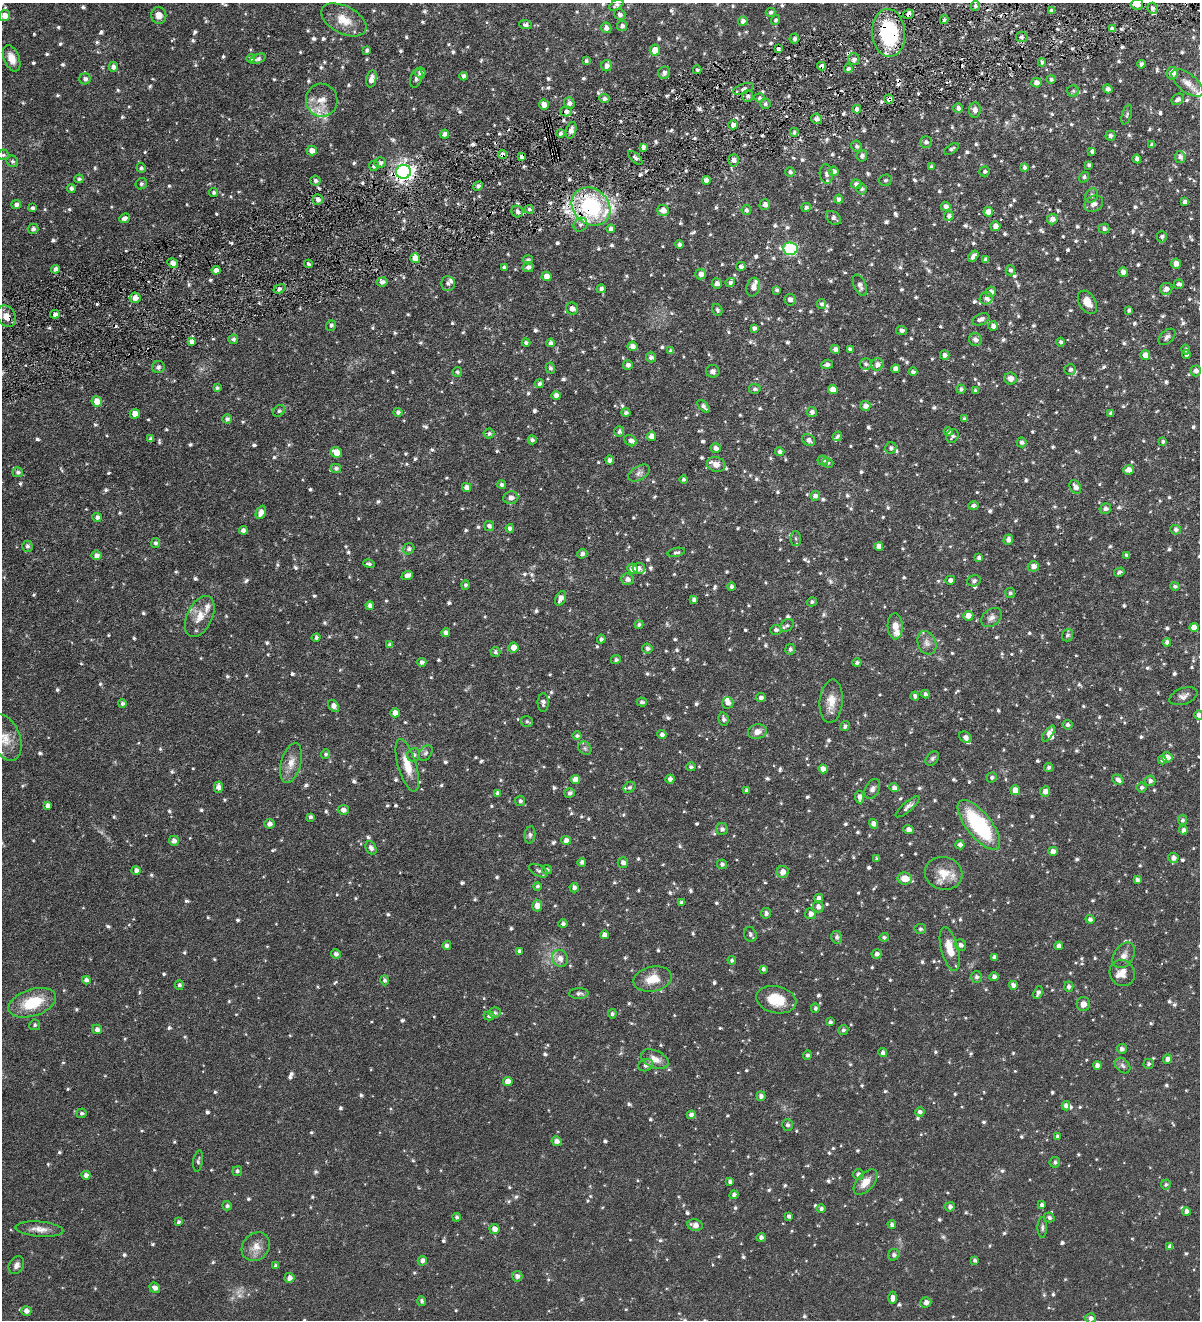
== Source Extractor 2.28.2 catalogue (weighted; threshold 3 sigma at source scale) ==
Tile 10 of 4 x 4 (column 2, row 3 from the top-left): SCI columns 1476-2673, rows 1322-2639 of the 5223 x 5278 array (HDU 1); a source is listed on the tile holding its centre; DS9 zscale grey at full resolution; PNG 1202 x 1322 px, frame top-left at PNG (2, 3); each listed source drawn as its Kron ellipse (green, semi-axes under 4 px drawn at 4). Shown black and unused: <1% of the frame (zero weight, under 4 of 8 exposures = <1% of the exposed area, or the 3 px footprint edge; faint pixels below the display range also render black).
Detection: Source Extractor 2.28.2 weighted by HDU 2 'WHT'; one run over the whole footprint, this tile lists its part. Background 0.0723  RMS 0.0066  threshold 0.0269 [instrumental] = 3 sigma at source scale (4.09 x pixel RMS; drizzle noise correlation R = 1.36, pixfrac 0.8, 0.05/0.05 arcsec/px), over >= 5 px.
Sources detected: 1167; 1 too faint to see at this stretch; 9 cosmic-ray / hot-pixel residue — neither listed nor drawn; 24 inside a brighter listed object's ellipse — not listed separately; of the other 1133, all 500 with FLUX_AUTO >= 1.24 (the completeness limit of this list) listed and drawn (633 fainter detections not listed), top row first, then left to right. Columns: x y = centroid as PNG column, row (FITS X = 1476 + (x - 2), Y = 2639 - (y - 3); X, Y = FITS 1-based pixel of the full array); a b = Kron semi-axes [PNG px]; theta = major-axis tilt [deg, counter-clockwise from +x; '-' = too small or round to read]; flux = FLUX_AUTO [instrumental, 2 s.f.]
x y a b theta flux
1137 4 6 5 - 5.2
616 5 8 4 30 1.7
975 6 5 4 - 1.4
1152 8 5 5 - 1.8
1052 11 4 4 - 2.1
770 12 5 4 - 1.6
620 14 6 5 - 2
908 14 5 4 - 2.1
5 15 6 5 - 3.4
159 15 8 7 - 4
344 20 24 13 -27 10
776 20 5 4 - 1.5
944 20 4 3 - 1.3
743 21 4 4 - 2.6
526 25 6 4 -3 1.6
622 26 5 5 - 1.8
606 28 5 5 - 2.6
1112 29 4 4 - 2.3
889 33 24 16 -87 53
1022 37 6 5 - 1.7
794 39 5 4 - 1.5
778 49 3 3 - 1.6
367 50 4 3 - 1.5
655 50 5 5 - 6.3
12 58 14 7 -68 5.7
251 58 4 4 - 1.5
258 59 8 4 20 1.9
854 59 6 5 - 2.3
586 61 4 3 - 1.3
1042 62 4 4 - 1.5
1141 64 4 4 - 1.7
607 66 6 5 - 3.4
822 66 4 4 - 2.7
113 67 5 4 - 2.2
848 68 4 4 - 1.4
697 70 4 4 - 1.4
420 73 5 5 - 2.5
664 73 6 6 - 1.9
1172 73 6 5 - 6.7
464 76 4 4 - 2.2
416 78 10 5 73 1.8
85 79 5 5 - 2
371 79 8 5 78 4.1
1051 79 5 4 - 1.5
1036 82 5 5 - 3.1
1187 83 19 9 -39 5.4
743 89 11 5 19 1.7
1108 89 4 4 - 2.3
1073 91 6 6 - 1.2
748 96 6 5 - 1.9
759 98 5 4 - 1.4
604 99 5 4 - 2.2
889 99 5 4 - 2.5
1178 99 7 5 37 2.2
322 100 16 15 - 8.8
569 103 6 5 - 2.3
765 104 5 5 - 1.3
544 105 5 5 - 5
958 108 5 4 - 2.2
857 109 4 4 - 2
975 110 7 6 - 3
566 111 5 5 - 2
1127 115 10 4 74 1.3
816 119 5 5 - 2.6
733 125 4 4 - 2.5
571 130 8 5 73 3.5
794 132 4 4 - 1.3
560 133 4 4 - 1.6
444 134 5 4 - 2.4
1110 136 5 5 - 1.6
926 142 6 5 - 1.9
1152 145 4 4 - 1.4
857 146 5 5 - 1.4
643 147 4 4 - 2.2
951 149 8 4 33 1.5
312 151 5 5 - 4.6
1092 151 4 3 - 1.6
503 154 4 4 - 3.3
3 155 5 5 - 1.3
862 156 6 5 - 2.1
521 157 4 4 - 1.9
1180 157 6 5 - 2.2
635 158 9 4 -44 1.7
1137 159 4 4 - 2
734 160 6 5 - 2.2
12 161 6 5 - 1.4
380 163 5 5 - 2
1089 165 4 4 - 1.5
374 166 5 5 - 1.7
931 167 4 3 - 1.4
1024 167 4 4 - 1.9
141 168 5 4 - 1.3
834 171 5 4 - 2.3
985 171 5 5 - 1.4
404 172 7 7 - 270
790 172 5 5 - 1.6
826 174 9 6 -80 2.2
1084 177 6 4 55 1.3
79 179 5 4 - 1.4
706 180 4 4 - 3.5
885 180 6 6 - 1.3
315 181 5 5 - 1.5
141 184 6 5 - 1.3
856 184 5 5 - 2.7
478 186 5 4 - 1.9
71 188 4 4 - 2.1
862 189 5 5 - 1.4
214 192 4 4 - 1.3
1091 196 7 6 - 1.6
318 199 5 5 - 2.6
839 199 4 4 - 1.7
1185 202 4 4 - 1.9
16 204 5 4 - 2.4
1094 204 10 7 29 3.3
765 205 5 5 - 2.7
591 206 21 17 -41 63
946 206 5 4 - 2.3
806 207 5 4 - 1.6
32 208 4 4 - 1.6
529 209 5 4 - 1.3
663 210 6 5 - 4.7
746 210 5 4 - 1.7
517 212 6 5 - 2.4
988 212 5 4 - 4.4
949 216 5 4 - 1.8
124 218 6 4 25 2.3
833 218 8 6 -40 2.1
1052 219 5 5 - 3.2
580 225 7 6 - 1.9
995 226 5 5 - 3.3
33 229 5 5 - 2.1
611 229 4 4 - 2.3
1104 229 5 5 - 1.7
1162 237 6 5 - 1.6
679 245 4 4 - 1.9
790 249 7 6 - 63
973 256 6 4 52 2.9
415 258 5 5 - 6.2
528 260 5 4 - 1.4
986 260 4 4 - 2.5
173 263 5 4 - 3.5
1176 263 5 5 - 3.8
308 264 4 4 - 1.3
504 267 4 3 - 1.5
528 267 5 5 - 2.1
741 267 5 4 - 2.2
56 269 4 4 - 2.6
216 270 4 4 - 4.1
1010 270 5 5 - 1.9
1123 272 4 4 - 3.2
701 274 5 5 - 3
547 276 5 4 - 4.1
382 282 5 4 - 2.4
730 282 5 4 - 1.7
448 283 7 7 - 2
717 284 5 5 - 2.8
1179 284 5 4 - 1.7
860 285 11 6 -66 2.7
753 287 9 6 76 3.6
279 289 6 4 20 1.5
601 289 4 4 - 1.9
1166 289 6 5 - 3.1
777 290 4 4 - 1.3
991 292 5 5 - 3
135 298 5 5 - 4.7
986 298 6 6 - 2.1
790 300 6 5 - 2.7
1087 302 13 8 -58 6.1
821 304 5 4 - 1.4
572 309 6 6 - 3.2
717 310 6 5 - 1.3
1129 310 4 4 - 1.4
55 314 5 4 - 2.5
6 316 11 9 -57 5.1
981 319 9 5 23 2.8
331 325 5 5 - 1.6
993 326 5 4 - 2.9
754 328 4 4 - 1.9
901 330 5 4 - 2
1167 337 10 6 43 1.9
233 339 5 5 - 1.7
975 339 6 6 - 2.9
192 342 4 4 - 2.7
1061 342 4 4 - 1.4
526 343 4 3 - 1.5
551 343 4 4 - 1.9
632 346 5 5 - 3
835 349 5 4 - 2.5
850 349 4 4 - 1.6
1186 350 5 4 - 1.4
671 351 4 4 - 1.8
945 355 5 4 - 2
1145 355 5 5 - 4.6
1186 355 4 4 - 1.7
651 357 5 5 - 1.9
827 364 6 5 - 2.1
866 364 6 5 - 1.5
877 364 6 6 - 2.8
628 365 5 4 - 2.3
158 367 6 6 - 1.4
550 368 5 4 - 1.3
895 369 4 4 - 2.9
1070 370 6 5 - 1.7
713 371 6 6 - 1.8
1196 371 5 5 - 2.5
457 372 5 5 - 1.3
913 372 4 4 - 1.3
1010 379 6 6 - 3.4
539 384 4 4 - 1.8
217 388 4 3 - 1.4
755 389 6 5 - 1.5
833 389 5 4 - 4.1
961 389 4 4 - 1.4
975 391 4 3 - 1.6
556 396 4 4 - 3.1
97 401 5 5 - 6.6
703 406 8 4 -46 2.2
865 406 5 5 - 3.1
279 411 6 5 - 1.4
398 412 4 4 - 1.6
812 412 5 5 - 1.9
626 413 4 4 - 1.4
1111 413 4 4 - 1.5
135 414 5 4 - 4.5
227 419 4 4 - 1.7
965 419 3 3 - 1.3
619 431 5 5 - 1.7
948 432 4 4 - 1.6
489 433 5 5 - 1.4
651 436 4 4 - 4.3
837 436 5 4 - 1.4
952 436 7 5 67 1.5
151 439 4 4 - 1.9
532 440 4 4 - 1.7
809 440 7 5 -33 2.1
631 441 6 5 - 2.5
1163 441 4 4 - 1.2
1021 442 5 5 - 1.7
716 448 5 5 - 2.3
891 448 6 5 - 1.6
337 452 5 5 - 6.6
780 452 4 4 - 2.1
610 460 4 4 - 2.1
823 460 5 5 - 1.6
828 463 5 4 - 1.3
716 464 9 7 -18 3.8
336 468 5 4 - 1.7
1129 470 5 4 - 3.5
18 472 5 5 - 1.7
639 473 12 7 30 2.4
683 479 4 4 - 1.4
502 485 4 4 - 1.6
467 487 4 4 - 3
1075 487 7 5 -57 3.3
815 496 5 5 - 2.2
511 498 7 6 - 3
973 506 5 4 - 1.7
1105 508 6 5 - 2.2
261 512 7 5 63 3.8
97 517 5 4 - 2.1
489 526 5 5 - 1.8
510 528 4 4 - 1.8
243 530 4 4 - 2.4
1176 530 5 5 - 1.7
796 538 7 5 -87 1.4
1008 540 5 4 - 2.6
155 543 5 4 - 1.5
27 546 5 5 - 1.7
879 546 4 4 - 3.5
409 549 6 5 - 1.8
676 552 9 4 13 1.6
582 554 5 4 - 2
96 555 5 5 - 2.6
1127 555 4 3 - 1.5
979 558 4 4 - 2.2
369 564 6 3 -15 1.3
1033 566 6 5 - 3.1
639 568 6 5 - 2.5
632 569 5 5 - 4.7
1119 572 5 4 - 1.5
407 575 6 4 24 3
627 579 6 5 - 3.1
950 580 5 4 - 2.4
974 581 7 5 17 1.3
466 585 4 4 - 1.4
1175 586 5 4 - 1.4
731 587 4 4 - 1.6
1010 593 5 5 - 1.3
561 598 8 5 66 3.1
694 599 4 4 - 2.1
812 602 5 4 - 1.4
370 606 4 4 - 2.5
200 616 22 12 65 8.5
968 616 5 5 - 4.3
991 617 11 8 39 2.9
639 624 4 4 - 1.3
787 625 7 5 39 1.4
895 626 13 7 -87 5.8
1194 627 4 4 - 3.8
776 630 5 5 - 1.8
446 632 4 4 - 2.2
1067 635 6 5 - 1.6
316 637 4 4 - 1.6
601 639 4 4 - 1.4
1167 642 4 4 - 2.1
927 643 12 9 -66 3.4
390 645 4 3 - 1.8
513 647 5 5 - 4.9
647 648 5 5 - 1.8
790 649 5 5 - 1.6
495 652 5 5 - 1.4
616 660 5 4 - 1.4
422 662 4 4 - 2
857 663 4 4 - 1.2
925 694 4 4 - 1.6
915 696 4 4 - 1.9
1183 696 14 8 20 2.8
761 698 5 4 - 2
831 701 22 11 85 7.7
543 702 9 5 88 1.8
642 702 5 4 - 1.5
728 703 5 5 - 3.1
122 704 4 4 - 1.5
333 706 7 4 -57 3.1
395 713 4 4 - 4.8
1199 715 5 4 - 2.5
724 719 7 5 -75 1.9
527 721 6 5 - 1.3
1067 725 5 4 - 1.9
845 726 5 4 - 1.4
757 732 9 7 17 4.2
1049 733 9 4 54 3.9
577 735 4 4 - 1.3
662 735 5 4 - 2.2
965 737 7 5 -40 2.4
6 738 24 14 -69 9.5
585 748 7 6 - 1.4
426 753 9 6 53 1.6
326 754 5 4 - 1.3
414 755 7 6 - 1.7
1167 757 5 5 - 4.1
932 758 8 5 51 1.4
1162 760 4 4 - 2.3
291 763 20 9 75 6.4
407 765 27 9 -73 10
691 767 5 4 - 1.4
1049 767 4 4 - 1.5
823 769 4 4 - 3.9
992 777 5 5 - 1.3
575 779 5 4 - 4.7
670 779 4 4 - 2.6
1118 780 6 4 -35 2.4
1150 781 5 5 - 1.8
218 787 5 4 - 3.2
629 787 6 5 - 1.3
1141 787 5 5 - 1.6
894 788 5 4 - 2.3
872 789 10 7 62 2.2
1015 790 5 4 - 6
746 791 3 3 - 1.6
1045 791 5 5 - 3.3
497 793 4 4 - 1.7
569 793 5 4 - 1.7
860 797 6 4 -84 3.1
520 801 5 5 - 1.6
47 805 4 4 - 2
908 807 15 5 41 2.4
343 810 5 5 - 2.6
310 817 4 3 - 1.7
1182 820 5 4 - 1.4
269 824 5 5 - 2.8
873 824 5 4 - 2.9
979 825 30 12 -51 55
722 829 6 6 - 1.9
908 830 5 4 - 3.1
1183 830 4 4 - 2.5
530 835 8 5 84 1.4
566 840 5 4 - 2.9
174 841 5 5 - 2.8
960 845 4 4 - 2.3
371 848 7 5 -63 2.1
1053 851 5 4 - 3.9
1173 858 5 5 - 2.9
877 859 4 3 - 1.4
582 862 4 4 - 2
623 863 5 5 - 2.4
722 864 5 4 - 1.7
547 869 5 4 - 1.4
136 870 4 4 - 2.2
538 871 10 5 -27 1.6
783 872 6 6 - 4
944 873 19 16 -14 11
905 879 7 6 - 6.6
1137 880 4 3 - 1.7
537 886 4 4 - 1.3
574 888 5 4 - 2.2
819 898 4 4 - 2.5
681 902 4 4 - 1.4
537 906 6 5 - 3.8
818 907 6 5 - 2.7
766 913 5 5 - 2
811 914 5 5 - 2.8
1090 919 4 4 - 1.9
563 924 4 4 - 1.5
920 929 6 5 - 1.3
750 934 7 6 - 1.8
604 935 4 4 - 2.6
837 937 6 5 - 1.9
884 937 5 4 - 1.4
447 945 4 4 - 2.1
961 945 6 5 - 2
1059 946 4 4 - 2.8
950 949 22 8 -75 10
519 951 4 4 - 1.8
336 954 5 4 - 1.9
877 954 5 5 - 2.3
1124 955 14 9 56 4
994 957 4 4 - 2
560 958 9 7 -68 3.9
732 960 4 4 - 1.2
763 969 4 3 - 1.3
1122 973 13 12 - 4.8
976 977 6 5 - 1.6
994 977 5 4 - 2.5
653 979 19 12 12 9.7
86 980 4 4 - 2.1
385 980 5 4 - 1.4
179 985 4 4 - 1.6
1013 985 4 4 - 2.4
1069 987 5 4 - 2
579 993 10 5 3 1.9
1038 993 7 4 67 2
776 1000 20 13 -12 14
32 1003 25 13 18 22
1083 1004 7 6 - 3.7
815 1008 5 4 - 1.5
495 1013 5 5 - 1.5
612 1014 4 4 - 1.4
489 1016 5 4 - 1.6
830 1022 4 3 - 1.5
35 1025 5 5 - 1.2
97 1029 5 4 - 2.2
843 1030 5 5 - 1.5
1122 1049 5 5 - 1.8
883 1053 4 4 - 2
807 1055 5 4 - 1.5
655 1059 15 8 -24 5.3
1168 1059 4 4 - 2.8
1149 1064 5 5 - 1.2
646 1065 8 6 22 2.3
1097 1065 4 4 - 2.7
1123 1066 9 6 -46 1.7
508 1082 5 4 - 5.7
761 1096 5 4 - 2
1066 1106 4 4 - 2.3
920 1112 4 4 - 1.9
82 1113 5 5 - 1.3
691 1115 4 4 - 2.4
787 1125 6 5 - 1.6
1057 1136 4 4 - 1.4
557 1141 5 4 - 2.7
198 1161 11 5 81 1.3
1055 1162 5 5 - 1.4
237 1171 5 4 - 1.5
86 1175 4 4 - 2.6
858 1175 5 5 - 2.3
730 1182 4 3 - 1.4
865 1182 15 8 49 6.2
1166 1185 5 5 - 1.2
734 1195 4 4 - 1.8
1042 1205 4 4 - 1.6
227 1206 5 4 - 1.5
950 1207 5 4 - 1.9
821 1209 4 4 - 1.5
1186 1211 4 4 - 2.3
789 1216 4 3 - 1.6
457 1217 4 4 - 1.4
1049 1218 5 4 - 1.5
178 1222 4 4 - 1.3
892 1224 4 4 - 1.6
695 1225 8 6 -16 3.6
1042 1228 10 4 -90 1.4
39 1229 24 7 -5 5.1
494 1229 5 5 - 4.1
761 1237 4 4 - 1.9
1170 1246 4 4 - 2.1
256 1247 15 13 46 6.5
894 1255 6 5 - 1.9
975 1260 4 3 - 1.4
422 1261 5 4 - 2.3
16 1265 9 7 59 2.8
276 1266 4 3 - 1.7
517 1276 5 5 - 2.6
289 1278 5 5 - 2.7
155 1288 5 4 - 2.8
893 1298 6 4 89 3
422 1301 5 4 - 1.4
926 1302 5 5 - 3.1
26 1311 5 5 - 3
1091 1318 5 5 - 2.4
Overlapping masked pixels (flux is a lower limit): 11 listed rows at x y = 908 14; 889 33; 822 66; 889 99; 503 154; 521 157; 404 172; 591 206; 517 212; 580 225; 6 316
Isophote crosses this tile's border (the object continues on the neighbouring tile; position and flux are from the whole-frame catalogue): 3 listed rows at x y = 1137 4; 1199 715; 6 738